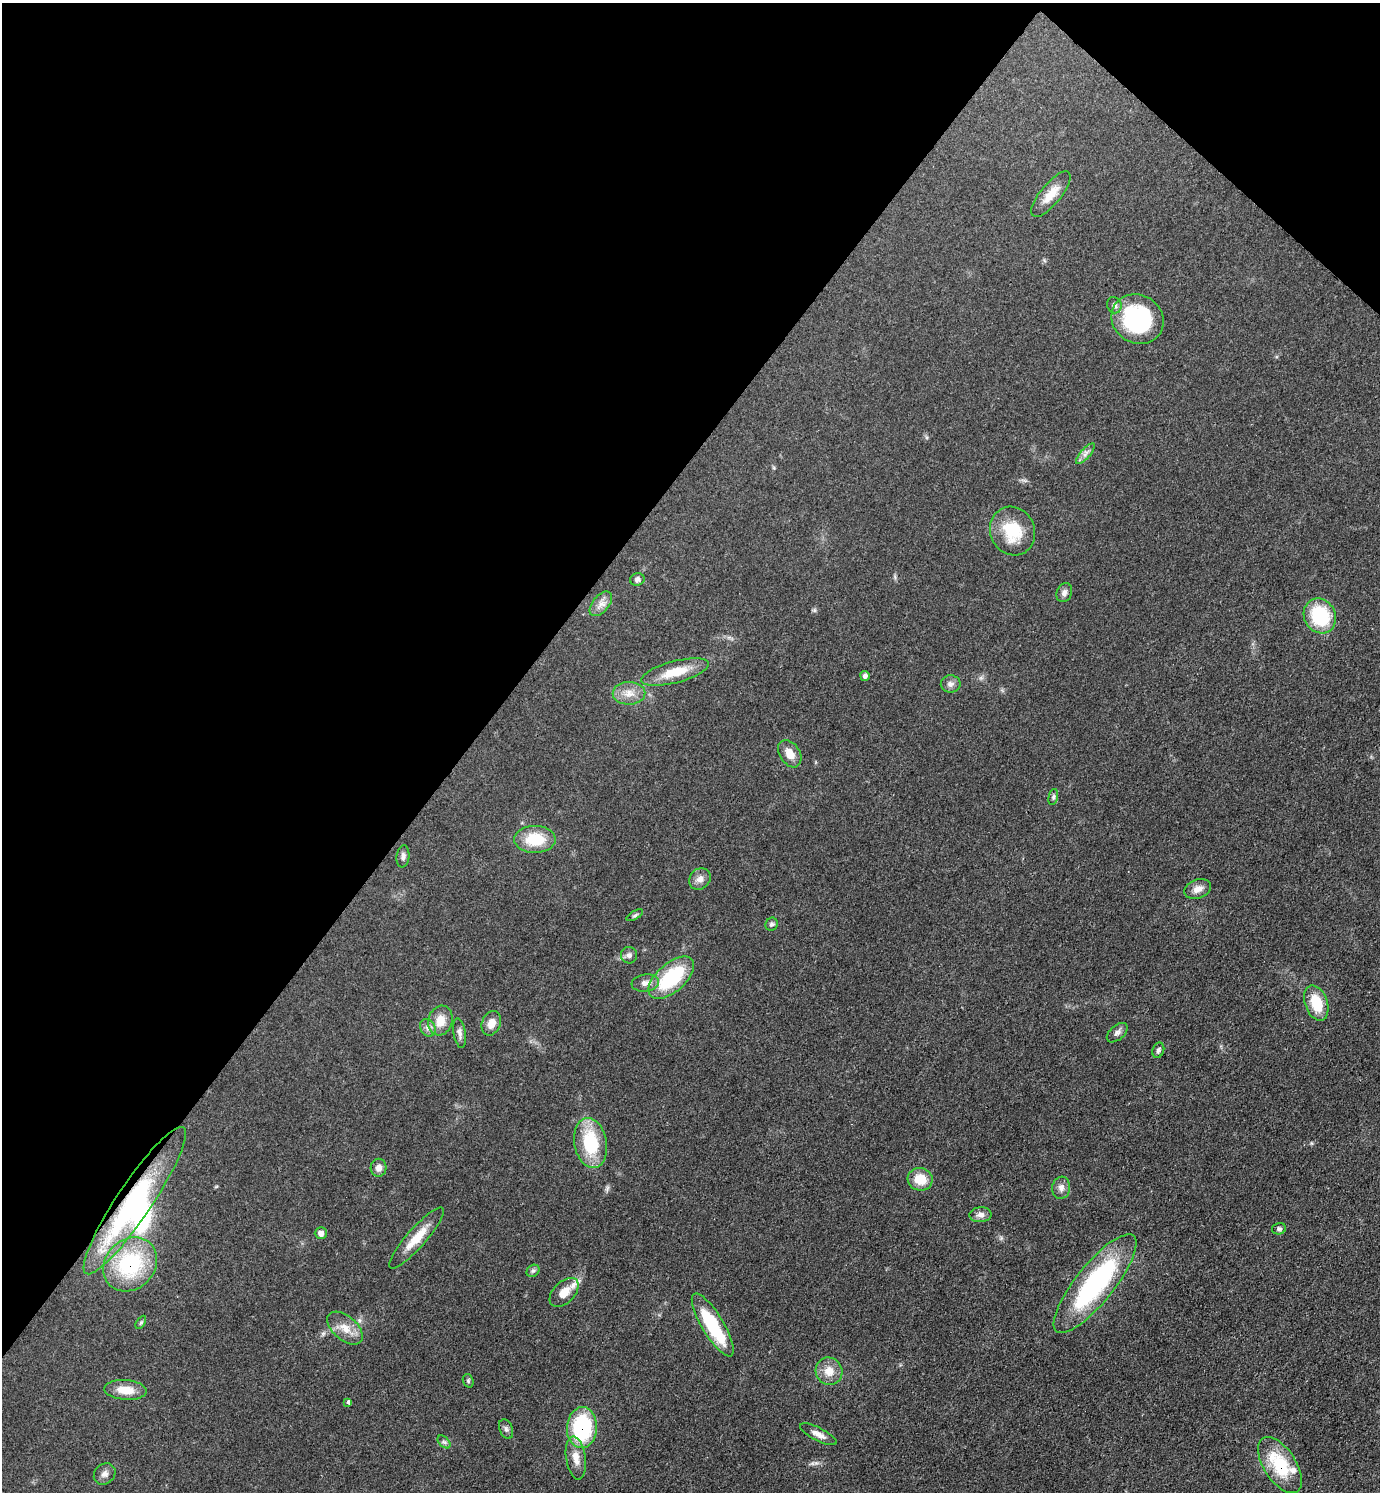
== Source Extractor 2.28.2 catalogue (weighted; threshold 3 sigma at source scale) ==
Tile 2 of 4 x 4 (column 2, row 1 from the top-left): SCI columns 1676-3053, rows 4471-5960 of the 5965 x 5962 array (HDU 1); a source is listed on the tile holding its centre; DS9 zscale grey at full resolution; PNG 1382 x 1494 px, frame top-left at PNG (2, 3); each listed source drawn as its Kron ellipse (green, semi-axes under 4 px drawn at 4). Shown black and unused: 37% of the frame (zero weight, under 3 of 4 exposures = <1% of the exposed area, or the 3 px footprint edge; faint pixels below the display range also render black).
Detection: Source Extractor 2.28.2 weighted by HDU 2 'WHT'; one run over the whole footprint, this tile lists its part. Background 0.0772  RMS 0.0065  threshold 0.0295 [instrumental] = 3 sigma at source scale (4.5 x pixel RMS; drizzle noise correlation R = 1.50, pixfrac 1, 0.05/0.05 arcsec/px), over >= 5 px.
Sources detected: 62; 2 inside a brighter object's white glare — neither listed nor drawn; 2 inside a brighter listed object's ellipse — not listed separately; the other 58 listed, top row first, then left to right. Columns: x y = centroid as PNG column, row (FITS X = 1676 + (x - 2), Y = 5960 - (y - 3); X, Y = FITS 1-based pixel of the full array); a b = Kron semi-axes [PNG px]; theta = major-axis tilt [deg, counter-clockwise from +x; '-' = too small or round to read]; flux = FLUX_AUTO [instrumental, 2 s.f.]
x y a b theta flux
1051 194 28 10 51 9.7
1114 305 8 7 - 2.2
1138 319 27 24 -32 70
1085 454 13 5 49 2.8
1013 531 25 22 -65 25
637 579 7 6 - 2
1064 593 10 7 66 2.6
601 604 14 8 51 4.6
1320 616 18 15 -60 41
675 672 35 11 15 17
865 676 5 4 - 2.6
951 684 10 8 1 2.9
629 693 16 11 1 7.5
790 754 15 10 -57 7.2
1053 797 8 4 77 1.3
535 839 21 13 0 22
403 856 11 6 83 2.4
700 879 11 10 - 4.2
1198 889 14 9 20 5
635 915 9 4 30 1.2
772 924 7 6 - 1.6
629 955 8 8 - 2.5
671 978 27 14 41 46
645 983 14 8 7 4.2
1316 1003 18 11 -70 19
440 1021 15 12 74 9.6
491 1023 13 9 67 6.4
428 1028 9 7 -59 2.7
459 1033 15 6 -80 2.8
1117 1033 12 7 41 2.6
1158 1050 8 5 71 1.5
591 1143 25 16 -79 37
379 1168 9 8 - 3.5
920 1179 12 11 - 13
1061 1188 11 9 82 3.5
135 1201 88 17 56 72
980 1215 11 7 4 3.3
1279 1229 7 5 15 1.6
321 1233 6 6 - 3.3
416 1238 40 9 48 14
130 1264 29 24 46 60
533 1271 7 5 41 1.4
1095 1284 61 19 51 100
564 1292 17 10 45 8.6
141 1322 7 4 58 1
713 1325 36 11 -59 41
345 1328 21 12 -41 9.3
829 1371 14 13 - 8.6
468 1381 7 5 -71 0.97
125 1390 21 10 -4 11
348 1402 4 3 - 3.4
582 1428 20 15 87 59
506 1429 10 6 -67 2
818 1434 20 6 -27 4.4
444 1442 8 4 -43 1.5
576 1458 21 10 -81 8
1280 1465 32 16 -57 33
105 1474 11 9 43 3.3
Overlapping masked pixels (flux is a lower limit): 4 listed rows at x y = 135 1201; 130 1264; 582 1428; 1280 1465